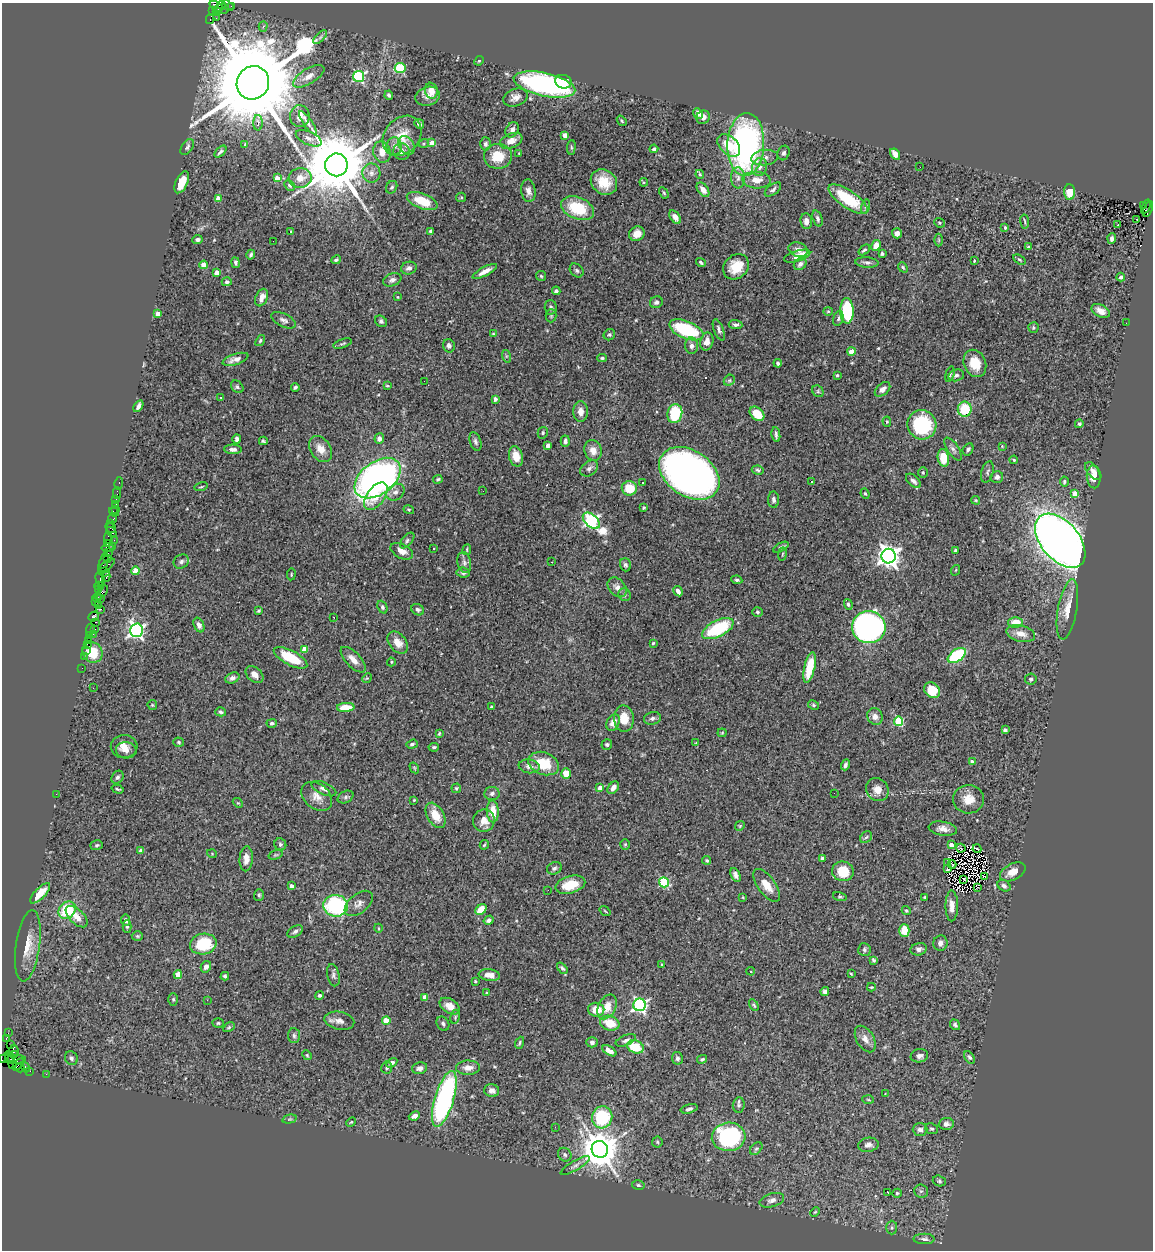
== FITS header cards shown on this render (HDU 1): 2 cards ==
NAXIS1  =                 1151
NAXIS2  =                 1248

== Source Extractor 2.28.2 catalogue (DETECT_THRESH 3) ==
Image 1151 x 1248 px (HDU 1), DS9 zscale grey, 1 PNG px = 1 image px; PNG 1155 x 1252 px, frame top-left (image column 1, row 1248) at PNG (2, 3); each listed source drawn as its Kron ellipse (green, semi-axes under 4 px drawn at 4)
Background 1.39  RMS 0.047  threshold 0.141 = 3 sigma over >= 5 px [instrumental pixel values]
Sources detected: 521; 3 with non-positive FLUX_AUTO (blend fragments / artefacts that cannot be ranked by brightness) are neither listed nor drawn; of the other 518, the 500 brightest by FLUX_AUTO listed and drawn (18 fainter detections omitted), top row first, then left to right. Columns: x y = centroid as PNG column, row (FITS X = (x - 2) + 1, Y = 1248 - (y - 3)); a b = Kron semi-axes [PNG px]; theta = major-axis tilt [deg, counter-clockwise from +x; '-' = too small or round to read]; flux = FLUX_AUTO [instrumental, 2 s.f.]
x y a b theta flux
222 5 4 3 - 160
228 5 6 4 -34 210
216 6 7 4 -33 660
232 6 3 2 - 89
221 9 8 5 6 740
212 11 3 3 - 67
216 11 3 3 - 430
216 18 2 2 - 31
210 19 5 3 - 820
263 27 5 4 - 6.3
320 37 9 3 45 7.1
479 61 5 4 - 3.4
400 68 5 5 - 190
309 76 17 7 31 24
358 76 5 5 - 450
563 82 8 6 -14 40
253 83 17 16 - 80000
544 85 31 11 -12 660
431 91 8 6 -74 31
389 95 4 4 - 6
428 96 12 9 17 23
515 97 13 8 19 20
698 113 5 4 - 18
300 116 11 10 - 27
703 117 7 6 - 14
622 121 6 3 -50 4.2
258 123 8 4 -90 12
308 123 14 4 -54 9.4
419 124 5 4 - 8
512 130 8 6 57 14
565 135 4 4 - 28
402 136 22 17 49 69
309 138 14 6 -24 15
511 141 11 7 22 29
424 143 5 3 - 3.6
432 143 4 4 - 44
485 144 6 5 - 8.7
746 144 31 18 87 880
245 145 4 3 - 5.2
407 145 10 7 -59 17
729 145 13 8 -43 62
394 146 9 7 -87 14
187 147 9 5 57 8.4
571 147 7 4 84 4.4
654 149 4 3 - 6
220 152 7 3 46 7.1
382 152 11 8 -75 30
401 152 8 8 - 15
784 153 7 6 - 8.2
519 154 3 2 - 3.1
895 154 6 4 -58 27
498 156 14 12 -1 70
765 158 13 7 6 19
336 165 11 11 - 32000
760 167 9 7 73 16
920 167 2 2 - 7.5
371 173 9 9 - 19
700 174 4 4 - 3.4
277 178 4 4 - 40
300 178 11 9 4 32
738 178 10 7 -87 17
757 180 14 8 -3 36
182 182 12 6 66 50
604 182 14 12 -36 64
644 182 4 4 - 3.6
289 185 6 4 -46 5.6
392 187 6 5 - 5.9
773 189 9 5 38 9.1
703 190 8 5 -52 21
528 191 11 7 -82 17
1069 192 7 5 -84 50
664 193 6 4 -60 4.5
461 197 5 4 - 3.5
219 198 4 4 - 49
848 199 23 8 -34 130
422 201 16 7 -21 76
1143 205 3 3 - 200
865 207 7 4 77 5.9
1146 207 7 3 68 310
577 208 17 10 -22 130
1148 209 8 3 71 350
675 217 8 4 -55 21
818 218 8 4 -72 8.1
1137 219 3 2 - 4.2
806 221 8 6 -84 20
1025 221 7 2 -82 3.8
939 223 5 4 - 4
1118 224 3 3 - 40
1005 228 4 3 - 4.6
291 231 4 4 - 2.8
431 231 4 4 - 9
897 233 5 5 - 13
637 234 8 7 - 32
197 239 5 4 - 8.6
1112 239 5 4 - 7.9
939 240 6 4 90 5
273 241 2 2 - 4.4
876 245 6 4 62 27
1028 247 3 2 - 3.8
798 250 10 7 -19 17
864 250 7 3 39 6
882 254 3 3 - 4.8
251 255 5 3 - 6.7
797 256 14 5 17 53
336 260 5 3 - 5.8
1019 260 7 3 -35 4.1
974 261 3 3 - 3.7
701 262 5 3 - 5.4
867 262 12 5 -5 9.7
235 263 5 4 - 7
800 264 7 5 44 13
204 265 4 4 - 62
736 267 14 11 43 73
903 267 5 4 - 4.8
409 268 8 6 17 12
577 270 8 6 -46 7.4
485 271 14 4 28 22
217 273 4 4 - 33
541 276 5 4 - 4.4
1121 277 4 3 - 8.8
392 280 9 6 20 12
227 282 5 4 - 6.4
556 291 4 3 - 7.3
398 297 3 3 - 2.7
262 298 9 5 69 27
656 302 6 5 - 9.5
551 307 7 6 - 9.4
828 311 4 4 - 3.6
847 311 13 6 -89 210
1101 311 10 6 -29 22
158 314 4 4 - 35
551 316 6 5 - 5.3
838 318 8 5 73 8.4
284 320 13 6 -26 12
381 321 6 5 - 8.2
1126 323 2 2 - 3
735 325 7 4 -5 8
1033 328 5 5 - 5
686 330 18 8 -22 230
719 330 11 5 -69 9.7
493 334 4 3 - 3.1
609 335 6 5 - 5.9
260 340 6 4 53 4.5
707 341 9 6 76 22
342 344 10 4 17 5.3
449 346 7 5 -74 11
691 346 8 6 -86 12
851 351 4 4 - 67
506 356 6 4 -72 4.7
602 358 4 3 - 4.6
236 359 13 5 18 20
778 363 4 4 - 6.4
975 363 14 11 -67 57
950 374 8 4 74 6
837 375 4 3 - 4.3
956 375 8 5 14 9.9
729 380 6 5 - 5.2
424 381 2 2 - 4.8
387 386 4 3 - 3.5
237 387 7 5 -46 6.4
295 387 4 3 - 6.1
883 389 9 5 41 17
818 391 6 5 - 4.8
221 397 3 3 - 10
495 399 3 3 - 18
138 406 6 3 57 11
965 409 7 7 - 100
580 412 10 7 -90 21
675 414 9 7 78 150
757 414 8 6 -44 70
887 422 5 4 - 3.8
1079 424 4 4 - 5.3
922 425 15 14 - 230
543 433 6 5 - 5.3
776 435 7 3 -82 7.7
237 439 5 4 - 12
379 439 5 5 - 16
263 441 4 3 - 4.7
565 441 6 4 87 9.5
475 442 10 5 -71 9.2
548 445 4 3 - 22
1002 446 4 4 - 2.7
233 449 9 4 -3 13
321 449 14 10 -55 35
953 449 13 5 -56 12
968 449 6 5 - 6.8
593 450 10 8 -71 28
516 456 10 7 -77 38
943 458 9 5 -80 66
1014 460 4 4 - 3
589 468 10 7 37 12
758 470 6 4 -9 5.9
1093 471 11 5 -50 16
923 472 5 4 - 4.5
987 472 11 6 75 7.6
689 473 33 23 -34 1800
997 477 6 6 - 9.8
1094 477 11 7 -86 35
378 478 26 16 37 1300
438 479 5 4 - 5.4
812 481 3 2 - 5
913 481 9 5 -43 12
1064 482 5 4 - 5.4
119 483 6 3 75 75
643 483 3 3 - 4.8
201 487 7 2 15 3.2
629 488 7 7 - 66
483 491 2 2 - 7
395 492 10 7 35 17
117 493 6 2 90 48
865 494 5 4 - 4
1075 494 4 4 - 53
376 496 16 8 54 54
116 499 2 2 - 30
773 500 8 5 -88 9.1
976 500 4 3 - 3.2
115 504 4 3 - 240
644 508 3 3 - 3.8
116 509 3 2 - 31
409 510 5 3 - 3.6
114 512 5 3 - 80
113 518 5 3 - 210
591 521 10 6 -42 670
111 523 3 2 - 110
111 528 5 3 - 270
111 532 6 3 -41 310
108 538 6 3 -79 200
114 540 2 2 - 85
407 541 9 5 49 7.8
1060 541 32 19 -49 3600
107 544 4 3 - 120
113 547 4 3 - 220
781 547 8 4 30 9
108 548 6 2 -5 270
433 548 3 3 - 4.4
467 550 5 3 - 3.2
955 550 3 3 - 6
402 551 12 7 -27 23
108 553 2 2 - 120
782 554 6 3 81 3.5
888 556 7 7 - 2500
107 558 3 2 - 230
181 562 8 6 33 9.6
464 562 10 6 -79 12
552 562 3 2 - 3
103 564 12 2 75 360
107 565 9 3 37 340
625 565 6 5 - 7.2
956 570 5 3 - 2.8
136 571 4 4 - 77
104 572 6 4 -11 240
463 572 7 5 -6 8.7
291 574 6 3 82 3.2
106 577 5 4 - 480
100 579 7 4 -77 470
737 580 5 3 - 5
99 586 5 3 - 270
617 587 11 8 -49 18
98 590 3 3 - 160
678 591 5 4 - 12
101 593 8 4 51 910
625 595 6 5 - 6.9
97 598 5 2 - 240
100 599 3 3 - 320
96 602 4 3 - 140
848 604 5 4 - 6.3
99 605 3 2 - 40
382 607 7 4 -66 7.5
101 609 3 2 - 48
1067 609 30 9 80 52
418 610 7 5 -33 6.9
259 611 3 3 - 3.6
757 612 5 4 - 5.8
94 616 5 4 - 410
334 617 3 2 - 10
95 622 3 2 - 130
1016 622 7 5 3 48
199 625 7 5 -66 15
869 627 17 16 - 870
95 629 3 2 - 100
718 629 17 8 27 200
90 630 6 3 78 310
136 630 6 6 - 1000
93 634 3 2 - 47
1021 634 15 8 -14 31
89 635 4 3 - 86
89 640 3 3 - 170
398 643 12 8 -52 29
653 643 3 3 - 3.8
87 644 2 2 - 99
304 649 4 4 - 65
86 650 2 2 - 54
92 652 11 9 -50 72
957 655 10 6 35 230
84 656 3 2 - 160
290 658 18 7 -28 120
353 660 16 7 -46 26
391 662 4 4 - 3.1
810 667 15 5 78 110
82 668 2 2 - 27
254 675 10 7 -42 22
232 678 7 5 24 9.8
367 678 5 4 - 3.6
1031 679 6 5 - 7.1
93 688 3 2 - 3.6
932 690 8 7 - 70
152 705 5 4 - 3.5
813 705 6 4 -28 4.8
346 707 9 4 4 54
491 707 4 3 - 2.8
221 712 5 4 - 6.3
875 716 8 7 - 18
652 718 8 6 13 9
624 719 13 10 -85 48
899 721 5 4 - 180
613 722 9 6 63 24
272 723 5 4 - 6.1
1005 730 4 3 - 7
722 733 4 4 - 3.5
439 734 4 3 - 3.6
179 742 5 4 - 5.2
696 743 4 4 - 2.5
412 744 6 4 18 5.9
607 744 5 5 - 5.5
124 747 13 11 -1 33
434 747 5 3 - 4.4
126 750 10 8 -5 20
972 762 4 4 - 12
544 764 16 11 -21 94
845 765 5 4 - 7.5
529 766 10 7 -8 15
414 768 6 4 -59 3.6
566 774 5 5 - 44
117 777 7 5 55 8.8
456 788 5 4 - 4.8
600 788 4 4 - 33
613 788 7 5 53 17
118 789 6 3 -17 4.4
324 789 13 6 -24 15
877 790 12 11 - 28
492 793 7 6 - 10
834 793 2 2 - 9.3
56 794 2 2 - 16
317 796 17 12 -40 32
346 797 8 5 28 8.5
968 799 15 14 - 43
414 800 4 3 - 2.6
238 803 5 4 - 4.1
493 811 11 6 -88 46
436 815 14 8 -59 50
484 821 11 10 - 29
740 826 5 4 - 4.3
943 829 14 7 -10 21
866 837 7 5 43 6.1
280 844 6 5 - 6.2
625 844 5 4 - 4.1
97 845 6 5 - 5.2
484 845 5 3 - 3.5
951 845 4 4 - 19
961 848 4 2 - 4.4
977 849 4 2 - 7.6
141 851 4 4 - 9.6
212 854 5 3 - 2.5
276 855 7 4 18 4.7
822 858 4 3 - 8.7
246 859 12 6 86 27
707 860 4 4 - 4.9
948 863 3 2 - 4
952 864 4 2 - 2.9
554 868 7 6 - 7.6
947 869 4 3 - 6.1
843 871 11 9 -16 75
1013 872 13 8 28 35
736 875 7 4 -65 12
985 876 4 2 - 2.9
964 880 3 2 - 6.4
664 882 5 5 - 240
570 885 15 8 15 77
767 885 19 8 -54 42
291 886 4 3 - 18
1004 886 7 5 -31 8.9
977 887 2 2 - 8.3
548 890 2 2 - 4.8
40 893 13 5 46 28
259 895 6 5 - 5.2
743 897 3 3 - 2.6
840 897 7 4 -14 4.8
925 897 3 3 - 3
359 903 16 9 38 21
336 906 12 11 - 320
952 906 15 6 -90 23
481 909 6 4 39 52
67 910 9 8 - 140
605 911 6 3 -36 3.2
906 911 5 4 - 4.1
77 917 13 7 -43 33
125 920 6 4 -82 11
489 920 5 4 - 8.8
127 926 6 4 -90 6
378 928 4 3 - 2.6
904 930 6 5 - 52
295 931 8 5 30 8.5
137 936 5 5 - 4.6
940 943 7 7 - 13
203 944 13 10 13 150
28 946 36 12 82 62
919 949 8 6 14 13
864 950 6 6 - 7
873 960 4 3 - 5.1
662 965 3 3 - 4.6
206 967 6 5 - 14
562 968 6 4 -48 6.3
751 971 4 3 - 3.6
178 974 4 4 - 50
851 974 3 2 - 2.8
333 975 11 6 -77 9.9
489 975 11 5 -7 22
225 976 4 4 - 7.6
475 981 3 2 - 3.1
871 987 4 3 - 3.2
825 991 4 4 - 13
486 993 4 3 - 2.7
319 995 4 4 - 7
425 997 4 4 - 42
173 999 6 4 90 4.7
207 1000 2 2 - 90
640 1005 6 6 - 740
754 1005 6 4 -59 4.7
450 1006 11 7 -32 34
607 1007 13 8 62 38
596 1010 8 7 - 46
455 1017 7 4 80 5.8
386 1020 4 4 - 71
339 1021 15 9 -12 21
218 1023 5 4 - 4.6
610 1023 10 7 -18 58
443 1024 7 6 - 8.8
955 1025 6 4 -52 6.1
229 1027 6 4 30 4.6
8 1033 2 2 - 40
294 1036 7 6 - 8.5
6 1038 4 3 - 240
865 1039 14 8 -60 23
626 1040 11 5 22 11
592 1042 5 5 - 10
520 1043 6 3 67 5.2
10 1045 2 2 - 76
635 1047 8 6 -22 92
609 1051 8 4 -31 26
14 1052 7 5 83 710
15 1055 4 3 - 380
307 1055 5 4 - 3.9
919 1056 9 6 11 11
10 1057 7 3 -64 460
969 1057 7 4 -55 6.4
71 1058 7 6 - 8.7
677 1058 6 5 - 8.2
4 1059 5 3 - 64
702 1059 5 4 - 5.3
15 1060 10 4 5 650
392 1063 6 4 31 10
13 1064 3 2 - 88
18 1064 7 4 48 430
25 1067 5 3 - 230
20 1068 5 3 - 280
387 1068 6 5 - 6.3
420 1068 7 6 - 13
468 1068 12 7 2 23
30 1071 2 2 - 52
46 1074 2 2 - 33
492 1090 7 6 - 17
885 1093 3 2 - 3.1
444 1099 29 9 73 640
868 1100 6 4 -3 3.6
739 1105 7 6 - 7.6
689 1109 9 4 13 8.4
414 1116 6 4 24 15
602 1117 11 10 - 220
290 1119 7 4 14 5
351 1122 5 4 - 3.8
946 1124 7 6 - 12
555 1127 2 2 - 6.2
920 1129 7 6 - 12
932 1129 7 5 -24 6
729 1137 17 14 5 450
657 1142 5 5 - 4.5
868 1145 10 7 9 14
756 1148 7 5 47 6.1
600 1149 8 8 - 9000
565 1155 7 6 - 7.8
575 1166 16 5 30 11
939 1181 6 5 - 5.9
638 1185 6 5 - 4.9
921 1191 7 6 - 8.2
888 1193 3 3 - 32
897 1193 4 4 - 5.2
772 1200 12 6 16 14
815 1212 5 3 - 3.3
892 1228 7 5 89 7
924 1239 10 5 0 10
At the frame edge (FLAGS 8, measured only in part): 1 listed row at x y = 4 1059
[18 fainter detections neither listed nor drawn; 3 non-positive-flux detections neither listed nor drawn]